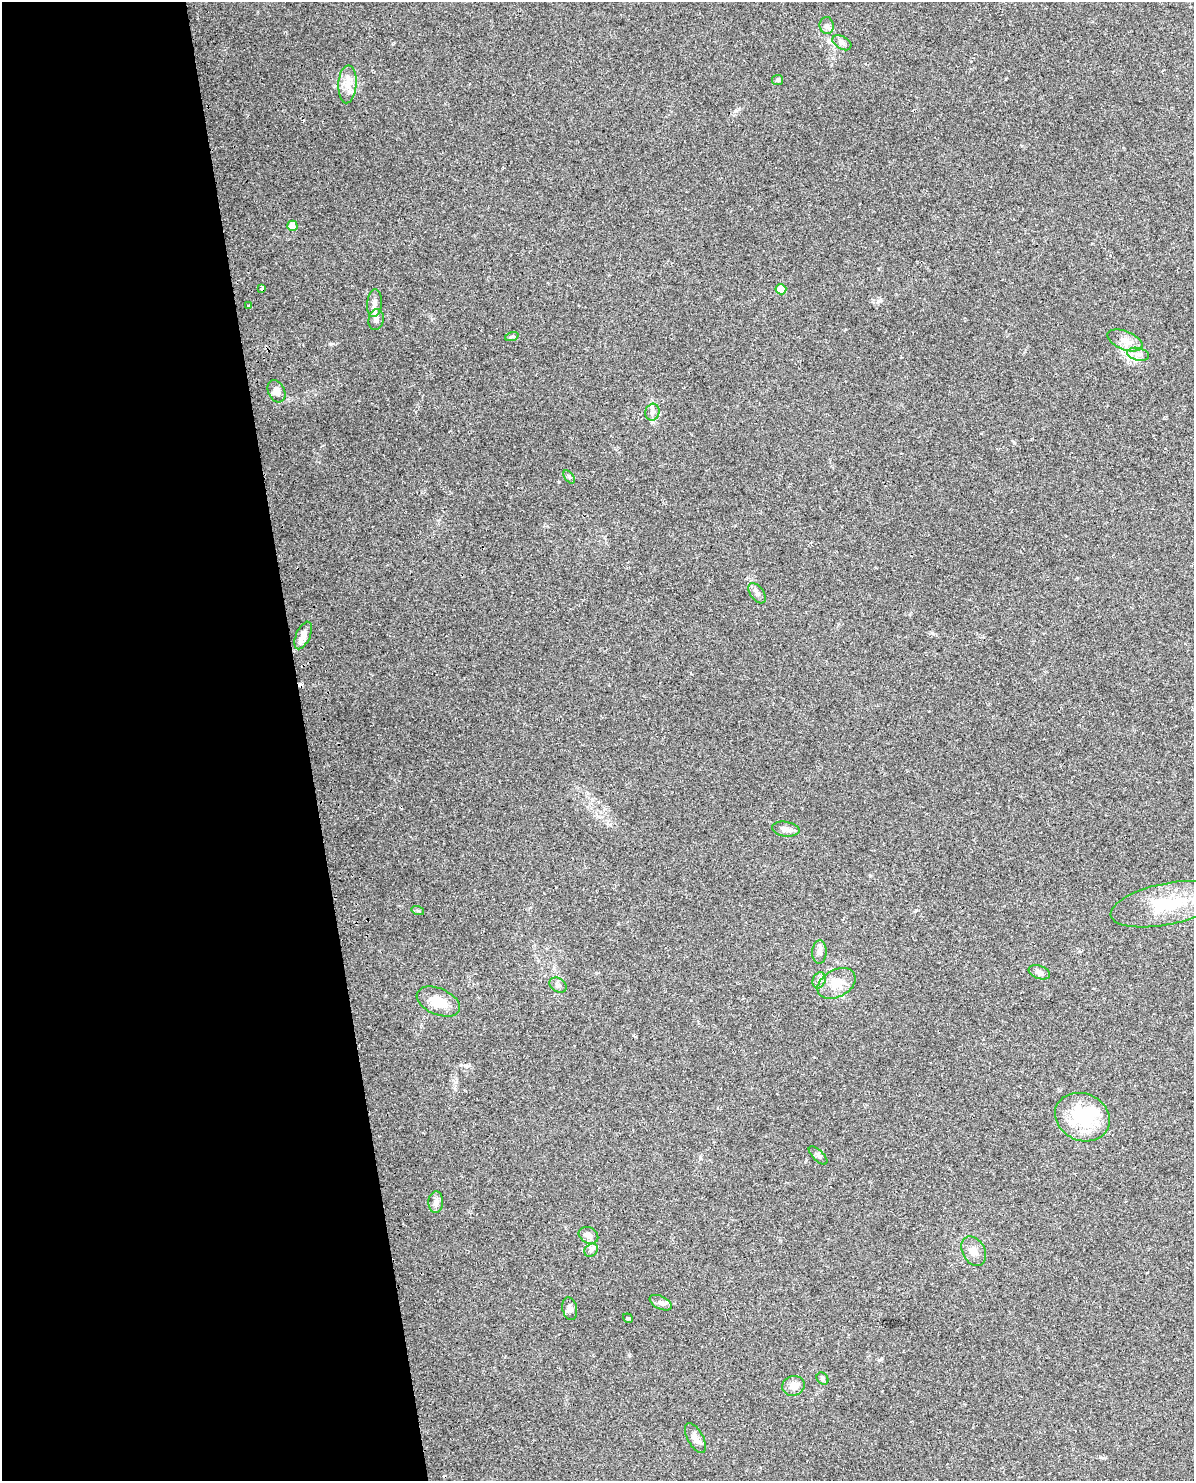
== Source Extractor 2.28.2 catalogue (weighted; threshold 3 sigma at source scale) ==
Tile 5 of 4 x 3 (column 1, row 2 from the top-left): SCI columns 32-1223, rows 1551-3029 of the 4828 x 4534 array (HDU 1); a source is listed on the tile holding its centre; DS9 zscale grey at full resolution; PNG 1196 x 1483 px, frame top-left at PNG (2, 2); each listed source drawn as its Kron ellipse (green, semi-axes under 4 px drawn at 4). Shown black and unused: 26% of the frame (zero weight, under 2 of 3 exposures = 2% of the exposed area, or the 3 px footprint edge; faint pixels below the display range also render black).
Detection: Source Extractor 2.28.2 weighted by HDU 2 'WHT'; one run over the whole footprint, this tile lists its part. Background 0.0735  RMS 0.009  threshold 0.0404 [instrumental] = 3 sigma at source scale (4.5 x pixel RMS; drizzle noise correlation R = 1.50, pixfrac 1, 0.0396/0.0396 arcsec/px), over >= 5 px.
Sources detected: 43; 1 inside a brighter object's white glare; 2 cosmic-ray / hot-pixel residue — neither listed nor drawn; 1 inside a brighter listed object's ellipse — not listed separately; the other 39 listed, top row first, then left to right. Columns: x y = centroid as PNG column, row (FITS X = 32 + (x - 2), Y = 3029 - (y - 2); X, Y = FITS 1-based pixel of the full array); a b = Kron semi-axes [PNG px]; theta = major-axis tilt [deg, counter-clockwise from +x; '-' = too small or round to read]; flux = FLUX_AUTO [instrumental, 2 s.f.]
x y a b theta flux
827 26 8 7 - 3.1
842 43 10 6 -31 3.1
778 80 5 5 - 2
347 84 19 9 87 9.5
292 226 5 5 - 8.3
262 288 4 3 - 4
781 289 5 5 - 18
374 303 14 7 84 4.7
249 306 4 3 - 7
376 320 10 7 79 4
512 336 7 4 19 1.4
1125 340 18 9 -21 8.7
1138 354 11 6 -13 4.6
276 391 11 8 -64 5.1
652 412 8 7 - 3.4
569 477 7 4 -54 1.4
757 593 11 6 -55 3.5
303 635 15 7 67 7.2
786 829 13 7 -8 4.6
1167 904 57 20 12 51
418 911 6 4 -18 1.2
819 952 11 7 87 4
1039 972 11 6 -20 3.6
819 980 8 6 67 3.3
836 983 20 13 28 15
558 985 9 6 -30 2.8
438 1002 23 13 -24 17
1082 1117 28 23 -24 48
818 1155 12 5 -44 2.4
436 1202 10 7 86 4.8
588 1235 10 8 -28 5.6
591 1250 7 6 - 2.4
974 1251 16 11 -61 7.7
661 1303 12 6 -26 3.7
570 1309 11 7 -78 3.5
628 1318 5 4 - 1
822 1378 6 5 - 2
793 1386 11 9 17 6.9
695 1438 16 8 -62 7
Overlapping masked pixels (flux is a lower limit): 1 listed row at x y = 262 288
Unlisted compact peaks at least as high as the median listed source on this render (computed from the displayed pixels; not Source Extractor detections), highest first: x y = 331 344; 700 1158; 878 301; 739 109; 1100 1457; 916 910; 932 633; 393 44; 1014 443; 559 482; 870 876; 304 120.